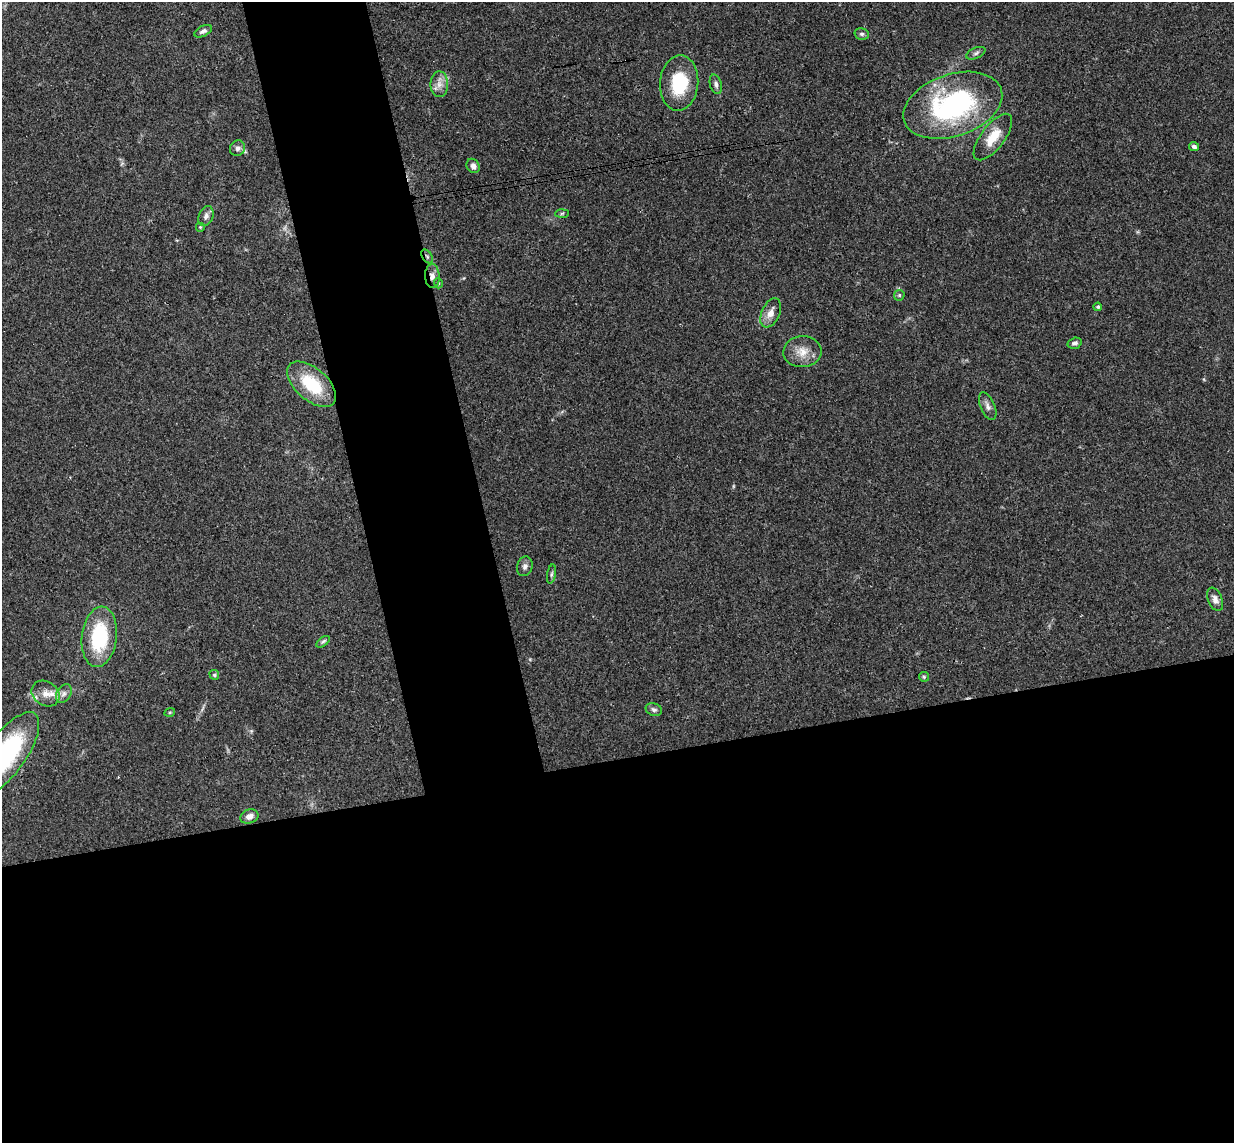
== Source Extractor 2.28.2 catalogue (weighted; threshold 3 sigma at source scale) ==
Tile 15 of 4 x 4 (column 3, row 4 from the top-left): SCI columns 2523-3754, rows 155-1295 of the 5046 x 4985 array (HDU 1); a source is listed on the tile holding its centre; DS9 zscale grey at full resolution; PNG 1236 x 1145 px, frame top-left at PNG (2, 2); each listed source drawn as its Kron ellipse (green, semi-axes under 4 px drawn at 4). Shown black and unused: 40% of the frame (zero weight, under 3 of 4 exposures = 6% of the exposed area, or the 3 px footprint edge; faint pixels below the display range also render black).
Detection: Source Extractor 2.28.2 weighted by HDU 2 'WHT'; one run over the whole footprint, this tile lists its part. Background 0.158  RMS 0.0071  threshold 0.0321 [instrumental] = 3 sigma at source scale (4.5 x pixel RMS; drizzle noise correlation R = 1.50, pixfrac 1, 0.05/0.05 arcsec/px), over >= 5 px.
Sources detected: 39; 1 cosmic-ray / hot-pixel residue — neither listed nor drawn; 1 inside a brighter listed object's ellipse — not listed separately; the other 37 listed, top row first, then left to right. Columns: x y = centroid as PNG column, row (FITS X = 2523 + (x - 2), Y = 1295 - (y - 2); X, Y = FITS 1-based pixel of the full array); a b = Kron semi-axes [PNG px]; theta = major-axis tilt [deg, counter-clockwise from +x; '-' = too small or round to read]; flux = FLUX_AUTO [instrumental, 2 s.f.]
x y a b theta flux
203 31 9 5 27 2.2
862 34 7 5 -14 1.7
976 53 10 5 24 1.9
679 83 27 19 85 35
439 84 13 8 90 5.5
716 84 10 6 -73 2.4
953 105 51 31 19 120
993 137 28 11 53 15
1194 147 5 4 - 1.8
237 148 8 7 - 2.7
473 166 7 6 - 3
562 213 7 4 2 1.1
206 216 10 7 66 2.9
200 227 5 5 - 0.83
427 256 7 5 -56 1.5
432 276 12 7 -89 4.4
438 283 5 3 - 0.69
899 295 5 5 - 1.2
1098 307 4 4 - 1.1
771 313 15 9 66 6.7
1075 343 7 5 16 2.1
802 352 19 15 3 11
312 384 29 16 -41 34
988 406 14 7 -67 3.6
525 566 10 7 73 2.8
551 574 10 4 79 1.5
1215 599 12 7 -67 3.6
99 637 30 17 83 48
323 642 8 4 37 1.5
214 675 5 4 - 1
924 677 5 5 - 0.89
46 693 15 12 -32 7.5
64 694 10 7 59 3
654 710 8 6 -22 2
170 712 5 3 - 0.74
6 754 50 19 54 88
249 816 9 7 21 4
Overlapping masked pixels (flux is a lower limit): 2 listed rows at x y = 427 256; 432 276
Isophote crosses this tile's border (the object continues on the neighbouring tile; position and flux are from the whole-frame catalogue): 1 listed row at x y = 6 754